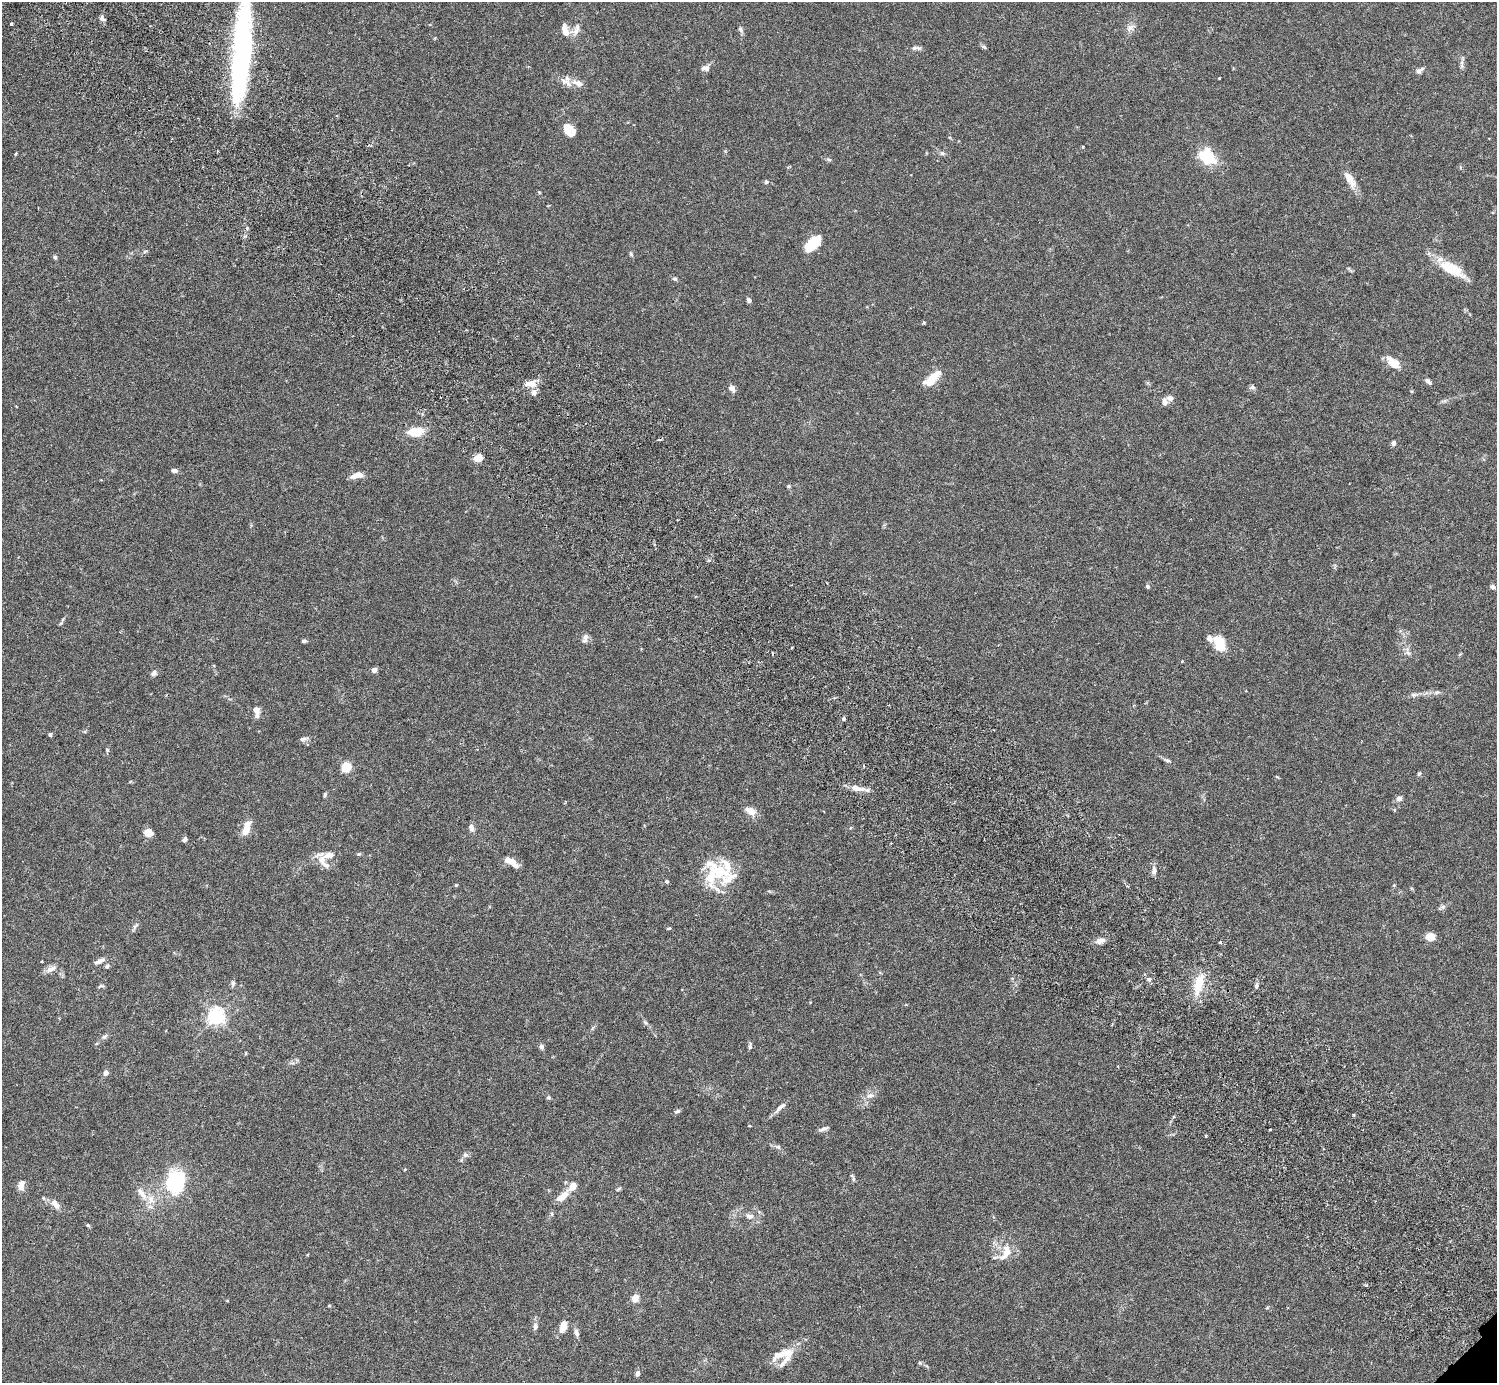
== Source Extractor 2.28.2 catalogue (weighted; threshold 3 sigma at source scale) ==
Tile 11 of 4 x 4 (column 3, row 3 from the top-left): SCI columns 3036-4530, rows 1586-2966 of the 6074 x 6074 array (HDU 1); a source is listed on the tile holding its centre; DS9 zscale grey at full resolution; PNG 1499 x 1385 px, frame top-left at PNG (2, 2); no overlay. Shown black and unused: <1% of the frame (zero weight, under 3 of 6 exposures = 3% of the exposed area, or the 3 px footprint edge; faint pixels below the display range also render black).
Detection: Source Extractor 2.28.2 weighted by HDU 2 'WHT'; one run over the whole footprint, this tile lists its part. Background 0.0147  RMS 0.002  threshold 0.0081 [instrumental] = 3 sigma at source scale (4.09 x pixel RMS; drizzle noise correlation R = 1.36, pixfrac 0.8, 0.05/0.05 arcsec/px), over >= 5 px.
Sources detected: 147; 3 inside a brighter object's white glare — not listed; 15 inside a brighter listed object's ellipse — not listed separately; the other 129 listed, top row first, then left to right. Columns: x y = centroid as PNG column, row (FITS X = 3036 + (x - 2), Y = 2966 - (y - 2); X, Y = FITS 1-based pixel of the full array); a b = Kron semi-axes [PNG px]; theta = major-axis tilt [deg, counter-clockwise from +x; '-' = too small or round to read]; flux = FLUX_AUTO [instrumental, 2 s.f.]
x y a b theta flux
102 18 8 5 -46 0.47
11 24 3 3 - 0.46
1130 28 12 8 34 0.95
741 29 9 5 -51 0.41
565 30 16 7 -76 1.7
575 32 13 9 8 1.1
984 47 8 4 -36 0.29
916 48 14 5 -1 0.54
241 53 100 18 85 39
1462 64 12 4 -82 0.57
706 68 9 6 -9 0.91
1419 71 9 5 33 0.73
578 83 16 8 -22 1.4
567 129 16 10 -84 1.9
1082 147 4 3 - 0.18
942 153 7 5 -40 0.38
16 154 4 3 - 0.24
829 159 8 4 -9 0.29
1208 159 23 13 -5 4
1350 179 25 9 -57 2.1
766 182 5 5 - 0.32
812 244 19 10 44 4.7
631 254 6 5 - 0.28
55 257 6 4 -75 0.3
1452 269 31 12 -26 5.7
675 279 8 3 -18 0.29
749 300 6 5 - 0.46
924 322 4 3 - 0.26
1393 362 18 10 -41 2.3
932 379 22 8 46 3.5
1428 381 8 5 -40 0.62
530 383 13 8 9 1.8
1252 387 7 5 -2 0.39
732 389 9 6 -47 0.88
534 393 9 7 76 0.68
1165 402 9 6 89 0.78
415 432 17 10 7 3.7
1393 443 4 4 - 0.92
478 458 8 7 - 2.1
174 470 7 5 -9 0.55
357 475 16 7 10 1.3
788 486 5 4 - 0.28
1147 586 5 4 - 0.38
1493 587 5 5 - 0.41
585 638 13 6 74 0.71
304 641 6 4 -9 0.35
1219 643 16 9 -69 5
1407 649 6 5 - 0.45
1182 661 3 3 - 0.24
374 670 4 4 - 1.3
154 673 8 6 35 0.54
1437 692 7 4 18 0.32
1413 695 7 4 -1 0.39
257 710 12 9 -62 1
843 719 4 4 - 0.32
50 734 4 4 - 0.34
303 739 10 5 12 0.53
107 750 5 5 - 0.24
1168 761 8 3 -19 0.33
346 767 7 6 - 4.4
1419 774 6 4 49 0.28
856 788 14 8 -15 1.4
325 795 7 4 72 0.24
1399 798 6 5 - 0.87
750 811 14 9 -32 1.5
471 827 10 7 -71 0.67
246 828 17 7 72 2.5
149 833 8 7 - 1.7
184 840 7 5 34 0.35
359 854 6 4 20 0.24
322 860 14 11 -69 1.7
510 861 19 7 -32 1.9
1154 870 11 5 90 0.7
720 872 30 19 -13 6.5
667 882 5 5 - 0.27
456 885 4 4 - 0.15
1394 885 5 4 - 0.17
1443 907 7 4 1 0.38
135 927 10 4 55 0.4
669 928 5 3 - 0.19
1430 937 8 7 - 2.4
1100 940 12 6 11 0.97
1220 942 3 3 - 0.2
99 961 13 5 24 0.91
107 966 6 5 - 0.41
51 969 13 7 21 1.1
1149 979 5 5 - 0.33
1199 982 25 11 71 4
233 984 9 5 80 0.41
101 986 8 4 15 0.3
1256 986 6 5 - 0.41
216 1017 6 6 - 64
104 1037 8 5 29 0.42
750 1046 7 5 -71 0.35
541 1047 6 5 - 0.51
106 1073 7 6 - 0.56
870 1096 10 7 13 0.84
548 1098 6 4 1 0.24
780 1107 18 6 42 0.94
677 1111 7 5 17 0.42
1353 1115 4 3 - 0.19
824 1129 12 5 20 0.54
1270 1130 3 2 - 0.16
1206 1136 3 3 - 0.24
778 1147 6 5 - 0.35
465 1155 7 6 - 0.46
405 1169 3 3 - 0.2
853 1178 12 3 -70 0.35
175 1181 21 17 79 14
21 1185 13 7 77 1.1
619 1189 8 4 34 0.25
563 1196 16 7 40 2.1
151 1199 14 9 -73 1.6
55 1203 13 7 -50 1.3
552 1214 6 4 -89 0.27
749 1216 11 7 -26 0.91
88 1225 5 4 - 0.23
1006 1252 25 11 69 2.8
635 1298 7 7 - 1.6
227 1301 4 3 - 0.16
329 1306 5 3 - 0.15
1267 1308 5 3 - 0.18
535 1327 10 6 80 0.6
563 1327 10 7 79 2
576 1333 10 6 -76 0.62
787 1353 17 9 6 2.5
920 1363 6 4 -19 0.25
782 1364 11 6 43 0.76
637 1373 8 5 69 0.54
Isophote crosses this tile's border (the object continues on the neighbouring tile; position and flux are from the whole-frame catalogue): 1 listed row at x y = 241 53